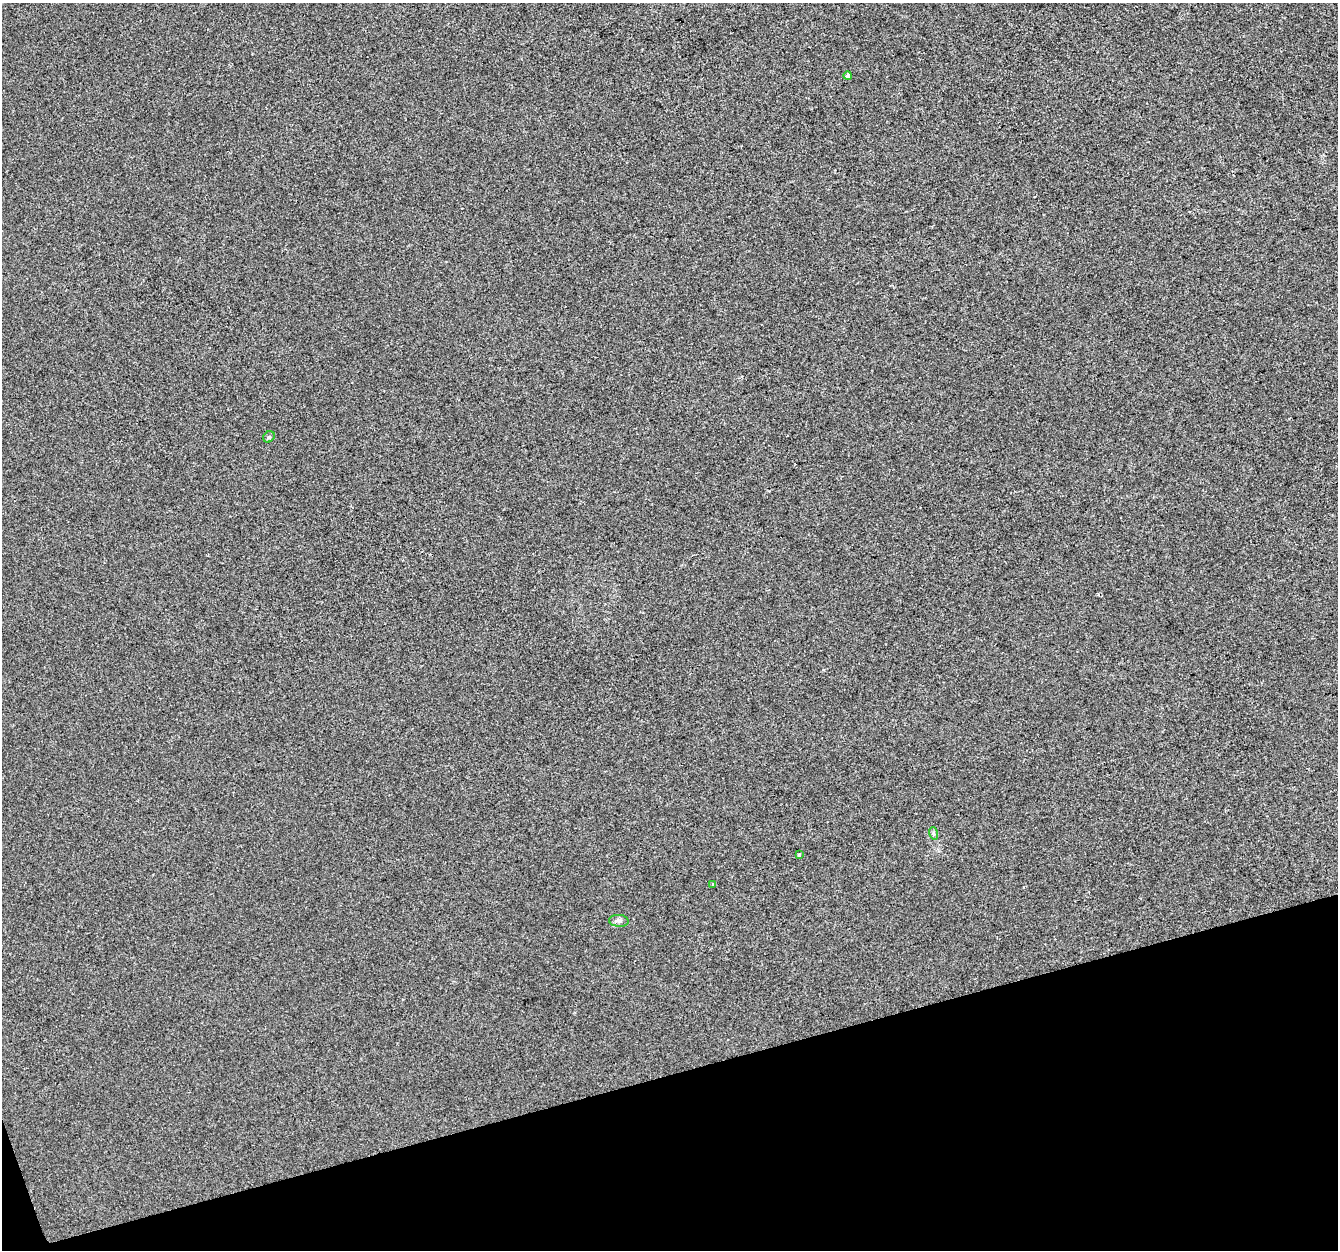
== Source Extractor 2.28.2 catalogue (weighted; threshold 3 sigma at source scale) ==
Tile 14 of 4 x 4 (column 2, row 4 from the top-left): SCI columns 1337-2672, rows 114-1361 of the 5344 x 5163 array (HDU 1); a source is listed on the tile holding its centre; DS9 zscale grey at full resolution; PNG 1340 x 1252 px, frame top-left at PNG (2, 3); each listed source drawn as its Kron ellipse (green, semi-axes under 4 px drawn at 4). Shown black and unused: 14% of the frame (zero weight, under 2 of 3 exposures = <1% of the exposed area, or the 3 px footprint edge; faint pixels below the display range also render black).
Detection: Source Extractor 2.28.2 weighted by HDU 2 'WHT'; one run over the whole footprint, this tile lists its part. Background 1.29e-04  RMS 0.0056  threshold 0.0253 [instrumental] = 3 sigma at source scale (4.5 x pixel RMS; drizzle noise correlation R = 1.50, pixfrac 1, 0.0396/0.0396 arcsec/px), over >= 5 px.
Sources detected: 6; all 6 listed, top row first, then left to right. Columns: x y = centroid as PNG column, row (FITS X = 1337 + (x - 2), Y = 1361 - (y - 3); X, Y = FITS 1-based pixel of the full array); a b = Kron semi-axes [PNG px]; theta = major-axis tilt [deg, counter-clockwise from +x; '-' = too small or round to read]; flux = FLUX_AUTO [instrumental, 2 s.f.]
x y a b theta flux
848 76 4 4 - 2.8
269 437 6 5 - 0.84
933 833 6 4 -71 0.87
799 855 3 3 - 0.95
713 884 4 3 - 0.49
619 921 10 6 -3 1.6